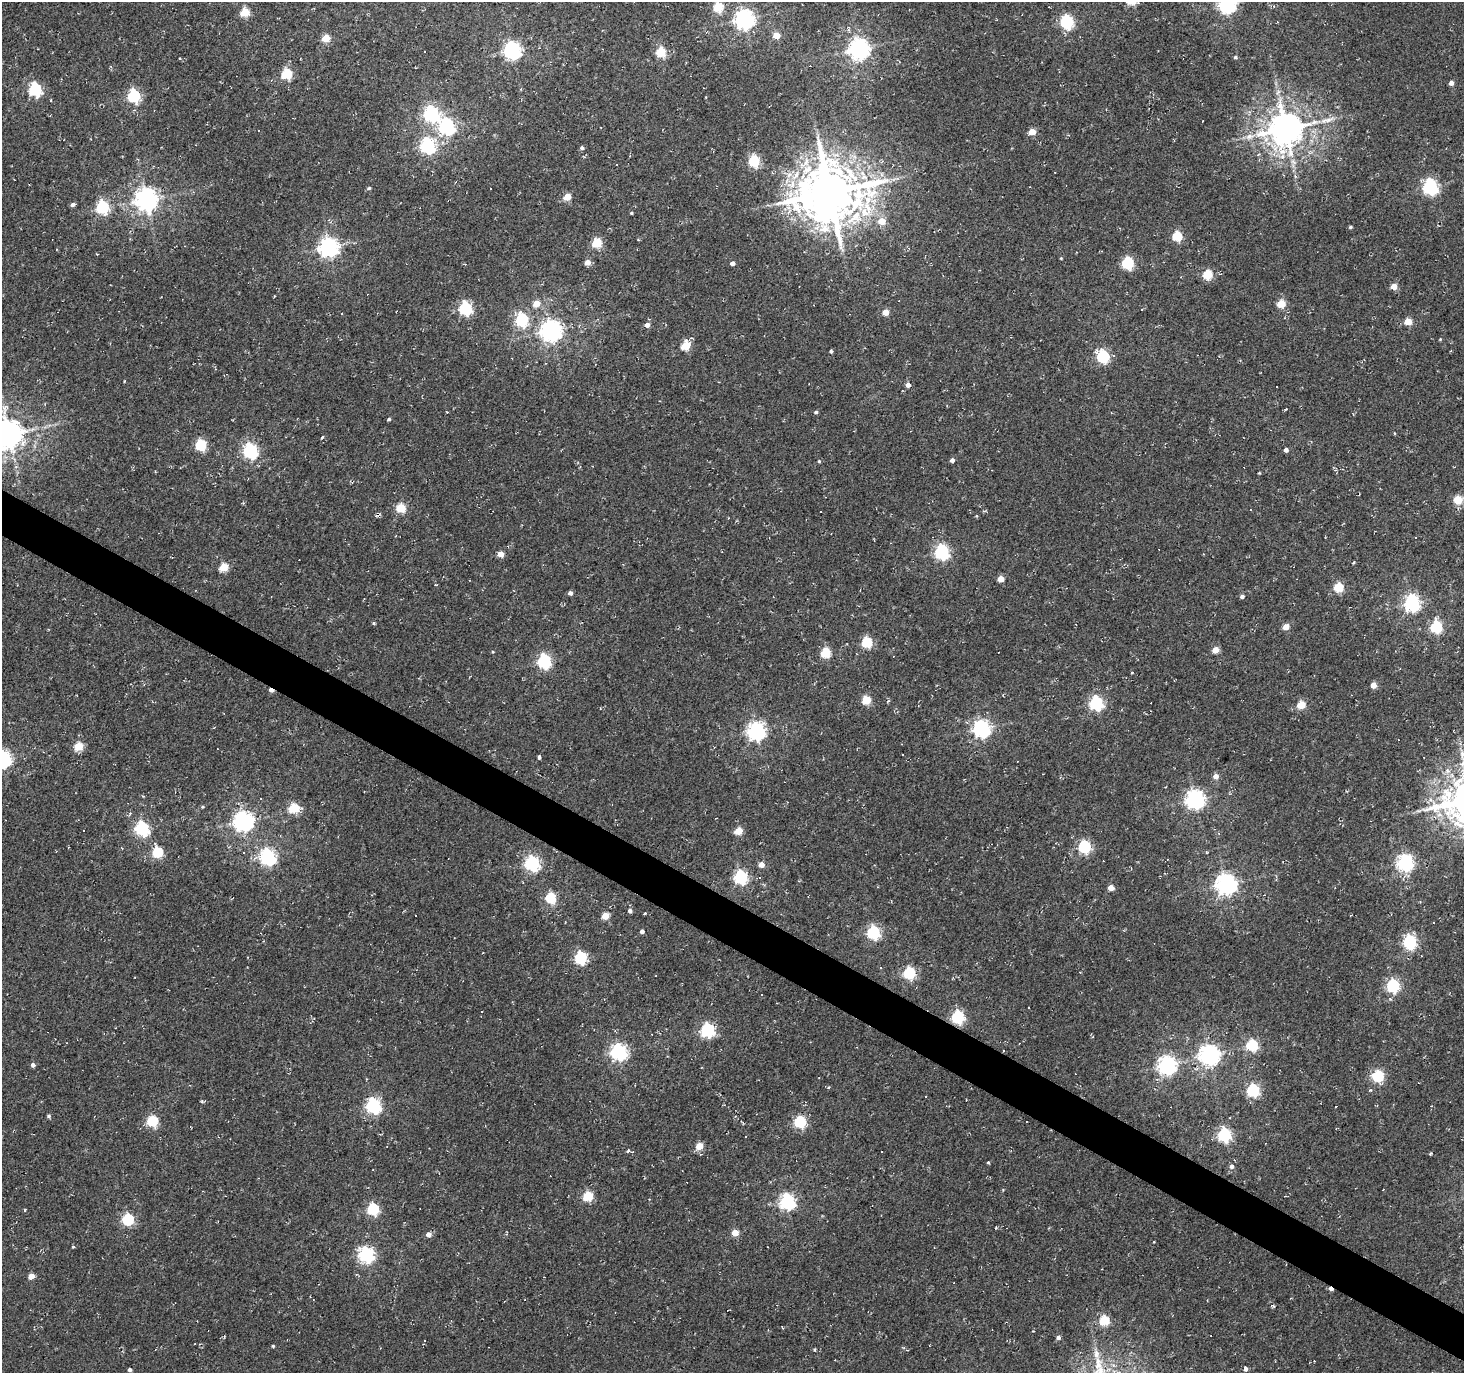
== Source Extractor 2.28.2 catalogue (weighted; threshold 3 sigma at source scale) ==
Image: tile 6 of 4 x 4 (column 2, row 2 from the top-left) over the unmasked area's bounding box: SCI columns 1463-2924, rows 2932-4302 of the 5853 x 5930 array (HDU 1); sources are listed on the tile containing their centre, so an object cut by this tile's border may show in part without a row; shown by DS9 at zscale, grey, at full resolution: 1 PNG px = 1 image px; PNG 1466 x 1375 px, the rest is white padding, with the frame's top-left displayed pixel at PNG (2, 2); no overlay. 3% of this frame is shown black and not used: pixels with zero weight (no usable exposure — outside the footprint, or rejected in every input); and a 3 px margin inside the footprint's outer edge (the drizzle kernel's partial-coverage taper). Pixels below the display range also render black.
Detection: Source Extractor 2.28.2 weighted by HDU 2 'WHT'; one run over the whole footprint, this tile lists its part. Background 0.0019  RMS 0.0051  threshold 0.0231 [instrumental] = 3 sigma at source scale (4.5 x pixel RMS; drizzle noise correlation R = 1.50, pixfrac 1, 0.0396/0.0396 arcsec/px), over >= 5 px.
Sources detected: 212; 41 cosmic-ray / hot-pixel residue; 1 long thin detection or spike segment (spike, bleed or trail) — not listed; the other 170 listed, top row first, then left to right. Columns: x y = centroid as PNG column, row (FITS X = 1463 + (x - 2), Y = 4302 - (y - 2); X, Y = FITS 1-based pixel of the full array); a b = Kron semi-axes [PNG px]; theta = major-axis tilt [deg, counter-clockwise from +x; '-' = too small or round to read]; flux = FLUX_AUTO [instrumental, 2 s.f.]
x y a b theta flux
1227 4 7 7 - 210
718 7 5 5 - 27
245 12 5 5 - 19
744 19 7 7 - 290
1067 22 6 6 - 84
776 35 5 4 - 8.6
326 38 5 5 - 15
859 49 7 7 - 330
512 50 7 6 - 200
424 51 3 2 - 0.63
661 52 5 5 - 30
1235 57 5 4 - 0.76
287 74 5 5 - 39
1451 83 4 4 - 2.4
35 90 6 6 - 74
1278 92 8 4 45 1.2
134 96 6 6 - 71
431 114 7 6 - 130
447 127 7 6 - 140
1286 129 10 9 - 1300
1032 132 5 4 - 9.9
1250 136 15 7 16 3.9
428 146 7 6 - 120
582 148 5 4 - 1.2
754 161 6 5 - 44
1430 187 6 6 - 130
369 188 5 4 - 0.86
830 192 17 16 - 3400
567 197 5 4 - 11
146 200 8 7 - 410
73 204 5 4 - 1.5
103 207 6 6 - 65
631 213 4 3 - 0.57
882 221 5 5 - 10
1350 227 4 3 - 0.72
1177 236 5 5 - 30
597 243 5 5 - 26
329 247 7 7 - 260
1061 258 3 3 - 0.41
587 262 5 4 - 4.8
732 263 4 4 - 1.9
1128 263 6 6 - 51
1207 275 5 5 - 29
1394 286 5 4 - 7
537 303 5 5 - 8.8
1281 304 5 5 - 18
465 308 6 6 - 74
885 312 5 4 - 7.2
522 320 6 6 - 64
1408 322 5 5 - 13
647 325 5 5 - 2.7
551 331 7 7 - 360
1440 339 4 3 - 0.49
685 346 5 5 - 21
831 351 4 4 - 0.73
1103 357 6 6 - 67
908 385 4 4 - 2.7
816 412 4 4 - 0.82
389 419 3 3 - 0.85
9 434 8 8 - 920
322 438 4 3 - 0.66
201 445 5 5 - 44
1286 450 4 4 - 2.1
250 451 6 6 - 110
952 460 4 4 - 2
819 461 4 4 - 0.6
1259 473 4 3 - 0.44
1458 500 5 5 - 21
401 508 5 5 - 24
976 516 4 4 - 0.48
942 552 6 6 - 110
501 554 5 4 - 6.4
224 567 5 5 - 19
1001 579 5 4 - 8.1
1338 587 5 5 - 27
570 593 4 4 - 1.7
1242 596 5 4 - 1.4
1412 603 7 6 - 170
1286 627 5 4 - 8.1
1436 627 6 6 - 54
867 642 5 5 - 37
1215 650 5 4 - 8.6
493 652 4 3 - 0.43
825 653 5 5 - 30
544 661 6 6 - 97
1373 685 4 4 - 6.5
866 700 5 5 - 22
1096 703 6 6 - 100
1301 705 5 5 - 17
982 729 7 6 - 190
756 731 7 7 - 220
79 746 5 5 - 21
539 757 5 3 - 0.97
3 758 7 6 - 140
1216 776 5 5 - 3.4
261 798 3 2 - 0.33
1195 799 7 7 - 260
202 807 5 4 - 0.58
294 808 5 5 - 29
1419 811 9 4 13 1.3
243 821 7 7 - 300
142 829 7 6 - 96
83 830 3 3 - 1.2
739 831 5 4 - 15
1084 847 6 6 - 73
158 852 6 5 - 38
244 853 2 2 - 0.44
268 857 6 6 - 160
532 863 6 6 - 120
1405 863 6 6 - 180
761 865 5 4 - 4.6
741 877 6 6 - 87
1226 884 7 7 - 330
1111 887 5 4 - 4.8
551 898 5 5 - 39
630 911 5 4 - 1.7
415 915 2 2 - 0.42
605 916 5 4 - 13
642 931 4 4 - 1.7
873 932 6 6 - 76
1409 942 6 6 - 91
581 958 6 5 - 70
881 967 3 3 - 0.99
909 973 6 5 - 58
1393 986 6 6 - 78
761 995 3 3 - 1.6
958 1017 6 6 - 67
707 1030 6 6 - 95
1252 1045 6 5 - 45
1004 1051 3 3 - 1.3
619 1052 6 6 - 170
1209 1055 7 7 - 290
33 1065 4 4 - 1.8
1167 1065 7 7 - 220
1378 1076 6 5 - 50
1253 1090 6 6 - 67
926 1097 3 3 - 1.6
373 1106 6 6 - 130
49 1116 4 4 - 0.95
152 1121 5 5 - 40
800 1122 5 5 - 64
1224 1135 6 6 - 96
745 1136 3 3 - 0.85
699 1146 5 4 - 11
628 1151 4 3 - 1
881 1151 3 3 - 26
633 1152 3 2 - 0.36
1431 1153 4 3 - 0.57
988 1162 3 3 - 0.57
1232 1166 6 6 - 1.8
1383 1190 3 2 - 0.64
588 1196 5 5 - 34
787 1202 6 6 - 150
373 1209 6 5 - 54
25 1210 3 3 - 0.45
128 1219 5 5 - 55
996 1228 4 2 - 0.44
735 1233 4 4 - 12
428 1235 5 5 - 3.2
73 1247 4 3 - 0.52
366 1254 7 6 - 120
31 1276 5 4 - 6
1273 1305 4 4 - 0.82
1104 1320 5 5 - 34
783 1328 4 3 - 0.4
1058 1337 4 4 - 1.9
425 1341 3 2 - 0.64
273 1346 3 3 - 0.65
1245 1369 5 3 - 4.5
130 1370 4 3 - 1.5
Overlapping masked pixels (flux is a lower limit): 2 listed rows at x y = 958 1017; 1004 1051
Isophote crosses this tile's border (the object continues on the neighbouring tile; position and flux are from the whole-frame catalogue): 3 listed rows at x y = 1227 4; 9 434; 3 758
Unlisted compact peaks at least as high as the median listed source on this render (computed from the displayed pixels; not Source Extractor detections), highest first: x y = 374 623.